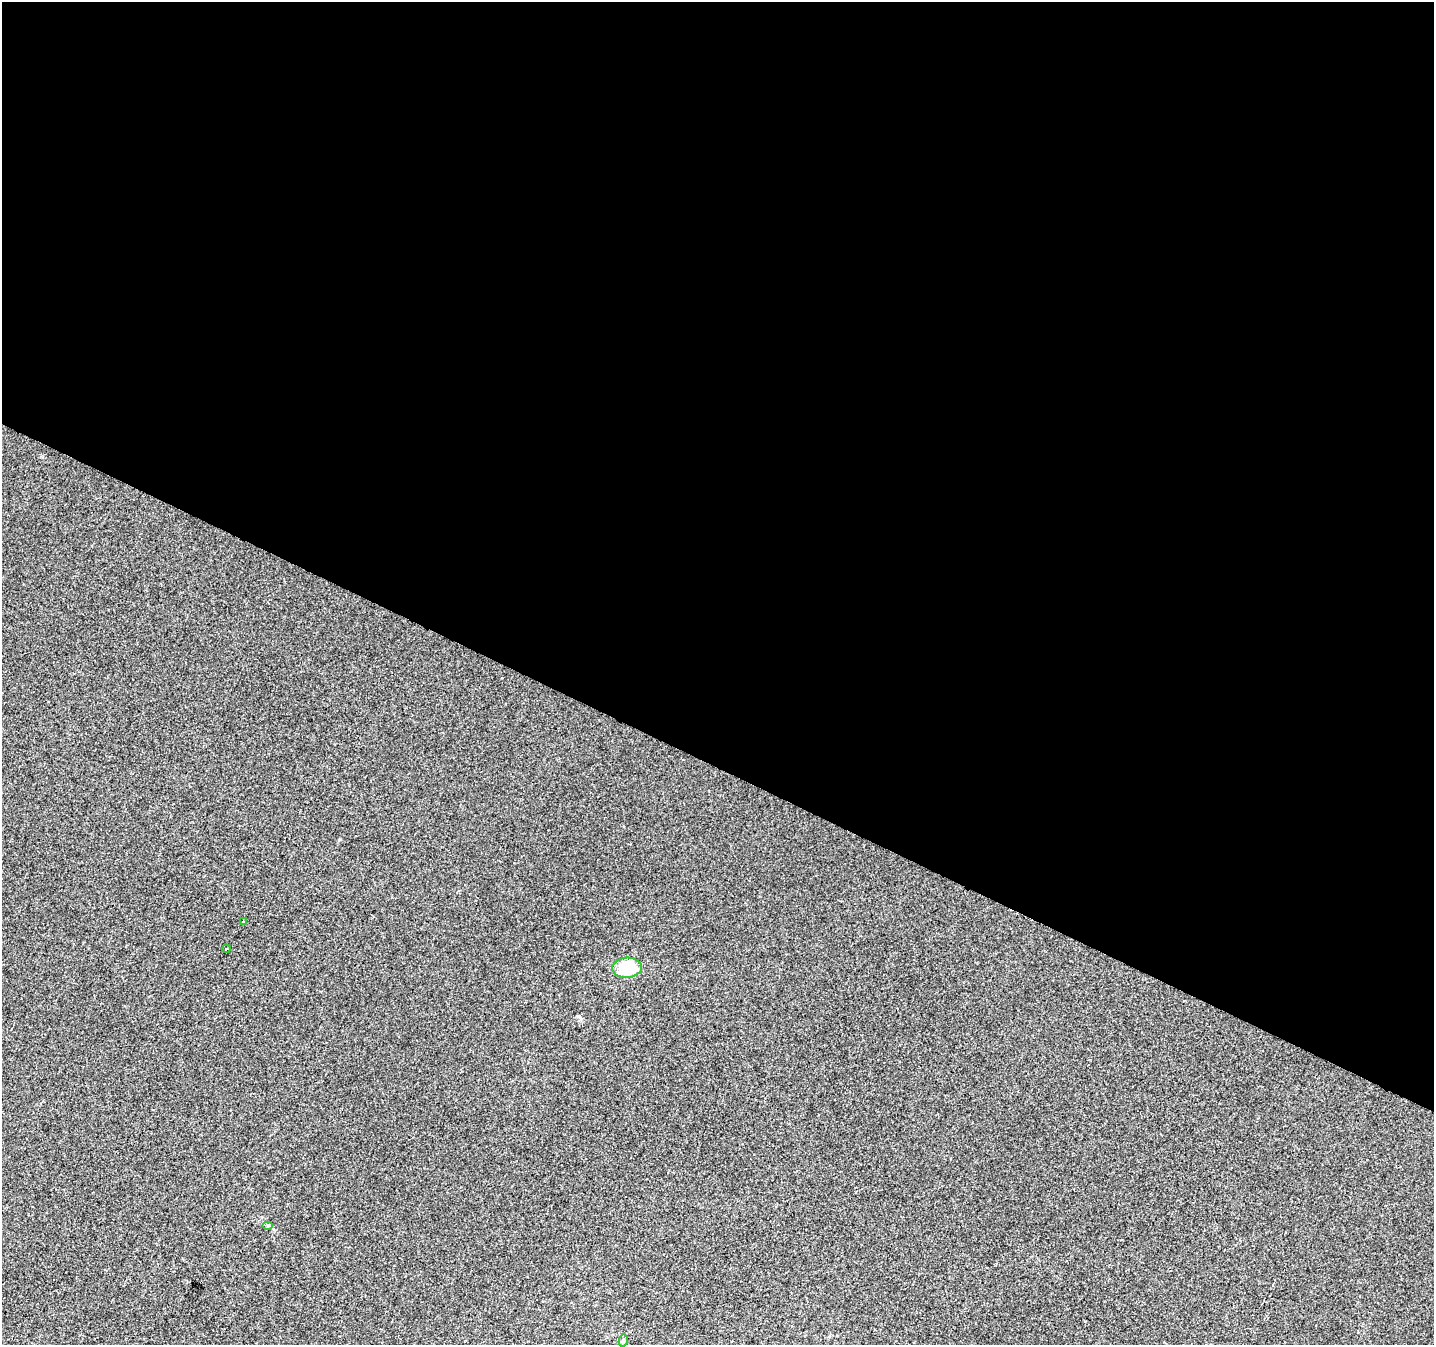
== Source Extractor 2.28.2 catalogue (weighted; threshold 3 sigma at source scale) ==
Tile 3 of 4 x 4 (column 3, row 1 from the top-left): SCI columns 2873-4304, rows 4297-5639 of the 5737 x 5840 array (HDU 1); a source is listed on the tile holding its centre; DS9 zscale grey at full resolution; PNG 1436 x 1347 px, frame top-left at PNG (2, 2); each listed source drawn as its Kron ellipse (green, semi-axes under 4 px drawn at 4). Shown black and unused: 57% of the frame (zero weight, under 2 of 3 exposures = <1% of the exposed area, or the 3 px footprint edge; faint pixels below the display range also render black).
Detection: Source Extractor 2.28.2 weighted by HDU 2 'WHT'; one run over the whole footprint, this tile lists its part. Background 2.04e-04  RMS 0.0056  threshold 0.0252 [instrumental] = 3 sigma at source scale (4.5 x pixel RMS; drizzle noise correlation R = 1.50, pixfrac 1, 0.0396/0.0396 arcsec/px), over >= 5 px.
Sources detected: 5; all 5 listed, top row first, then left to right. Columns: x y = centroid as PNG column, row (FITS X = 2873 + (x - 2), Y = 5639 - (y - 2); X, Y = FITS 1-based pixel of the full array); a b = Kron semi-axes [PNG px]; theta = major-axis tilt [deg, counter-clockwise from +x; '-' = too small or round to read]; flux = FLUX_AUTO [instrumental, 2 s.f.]
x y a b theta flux
243 922 3 3 - 3.3
226 949 4 2 - 0.44
627 968 15 10 4 21
268 1226 5 3 - 0.62
623 1341 6 4 79 0.87